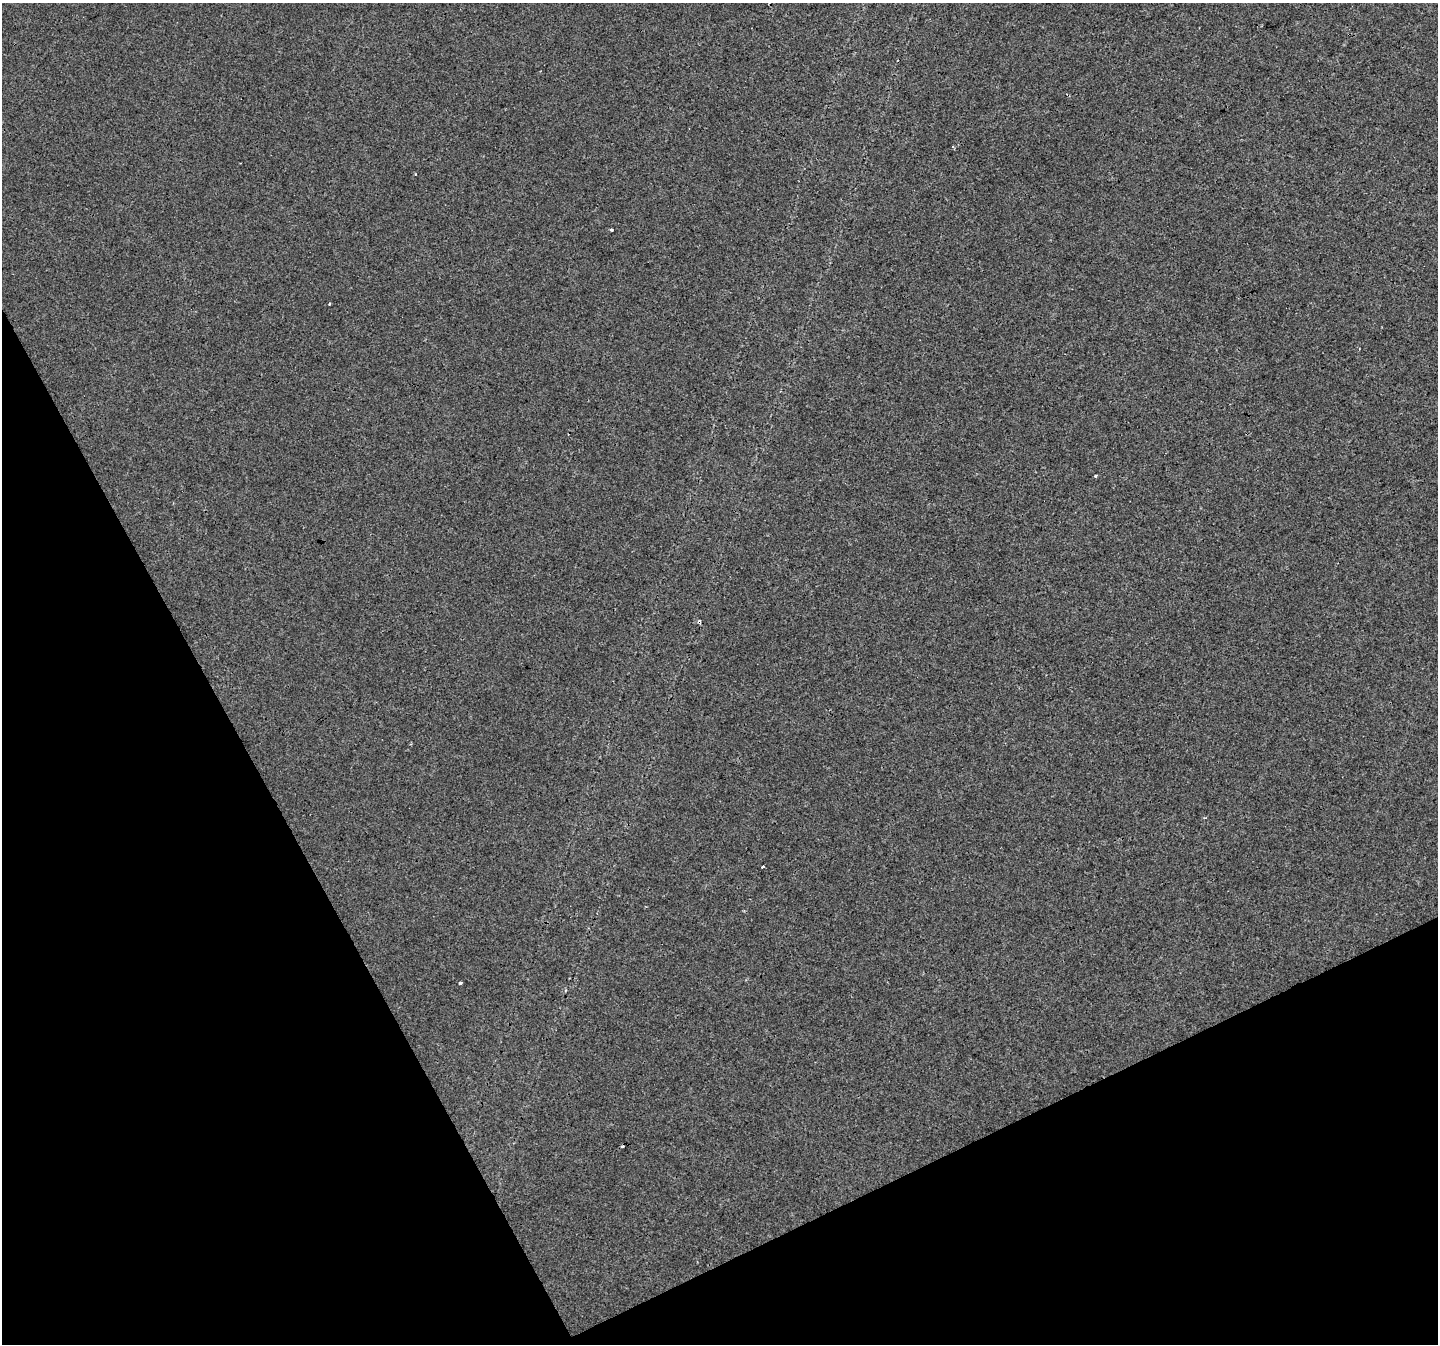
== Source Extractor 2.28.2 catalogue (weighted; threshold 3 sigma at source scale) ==
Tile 14 of 4 x 4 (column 2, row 4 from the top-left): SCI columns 1438-2873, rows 101-1442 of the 5750 x 5629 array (HDU 1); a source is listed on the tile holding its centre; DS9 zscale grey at full resolution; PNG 1440 x 1346 px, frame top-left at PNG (2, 3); no overlay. Shown black and unused: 25% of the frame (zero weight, under 3 of 4 exposures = <1% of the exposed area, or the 3 px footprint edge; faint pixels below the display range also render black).
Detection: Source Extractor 2.28.2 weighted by HDU 2 'WHT'; one run over the whole footprint, this tile lists its part. Background 0.00784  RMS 0.0018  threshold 0.00832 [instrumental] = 3 sigma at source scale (4.5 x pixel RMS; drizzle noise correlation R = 1.50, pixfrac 1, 0.0396/0.0396 arcsec/px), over >= 5 px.
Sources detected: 8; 2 cosmic-ray / hot-pixel residue — not listed; the other 6 listed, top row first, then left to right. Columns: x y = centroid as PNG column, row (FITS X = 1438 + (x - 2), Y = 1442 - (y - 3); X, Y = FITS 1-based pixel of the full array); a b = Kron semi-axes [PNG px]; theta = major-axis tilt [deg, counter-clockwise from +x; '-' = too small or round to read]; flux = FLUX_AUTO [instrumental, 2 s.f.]
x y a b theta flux
611 229 3 3 - 1.3
329 304 3 2 - 0.24
1095 476 3 3 - 0.81
699 622 5 4 - 0.35
763 867 4 2 - 0.23
460 983 3 3 - 0.53
Overlapping masked pixels (flux is a lower limit): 1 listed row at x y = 699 622